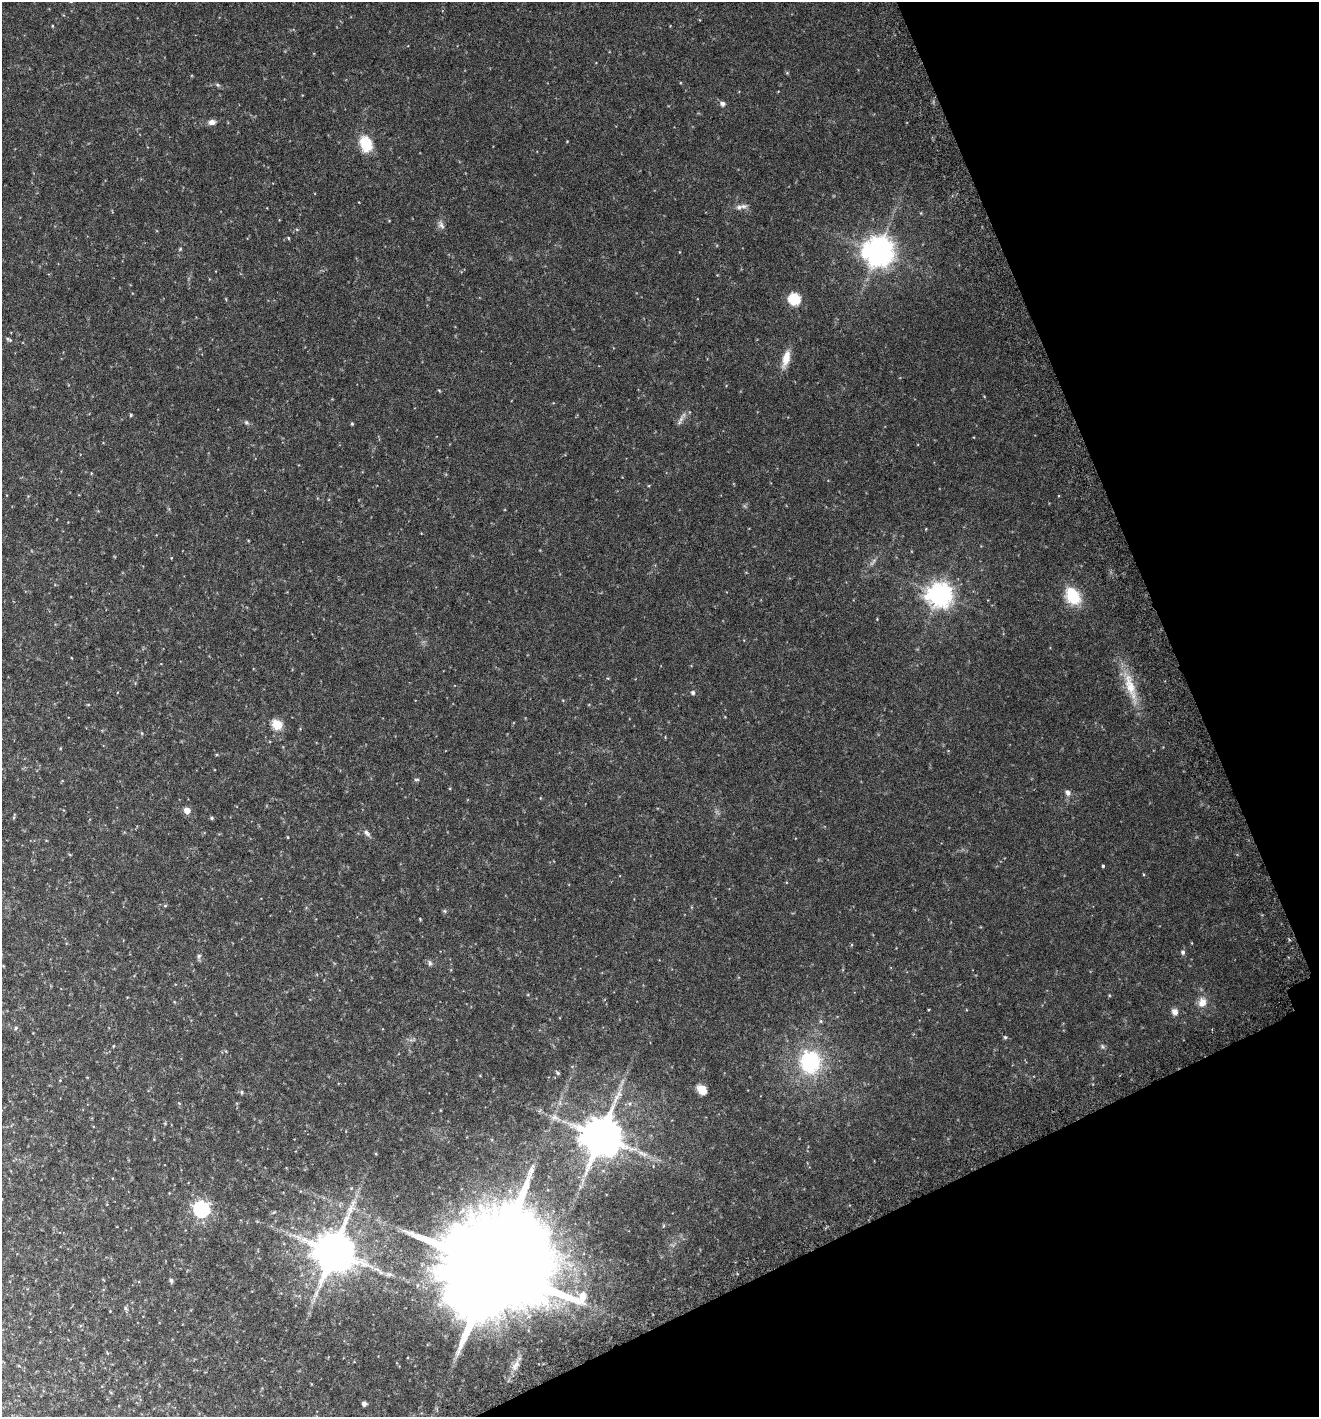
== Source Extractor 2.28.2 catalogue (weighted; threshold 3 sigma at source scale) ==
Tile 12 of 4 x 4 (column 4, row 3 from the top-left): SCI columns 4151-5467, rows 1452-2866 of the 5596 x 5729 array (HDU 1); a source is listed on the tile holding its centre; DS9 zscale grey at full resolution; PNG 1321 x 1419 px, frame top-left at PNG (2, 2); no overlay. Shown black and unused: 21% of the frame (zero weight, under 3 of 6 exposures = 3% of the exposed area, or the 3 px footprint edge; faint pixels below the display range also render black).
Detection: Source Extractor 2.28.2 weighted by HDU 2 'WHT'; one run over the whole footprint, this tile lists its part. Background 0.0408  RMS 0.0042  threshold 0.017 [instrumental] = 3 sigma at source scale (4.09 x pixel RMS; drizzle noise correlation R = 1.36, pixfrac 0.8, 0.0396/0.0396 arcsec/px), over >= 5 px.
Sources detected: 70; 1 too faint to see at this stretch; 1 long thin detection or spike segment (spike, bleed or trail) — not listed; the other 68 listed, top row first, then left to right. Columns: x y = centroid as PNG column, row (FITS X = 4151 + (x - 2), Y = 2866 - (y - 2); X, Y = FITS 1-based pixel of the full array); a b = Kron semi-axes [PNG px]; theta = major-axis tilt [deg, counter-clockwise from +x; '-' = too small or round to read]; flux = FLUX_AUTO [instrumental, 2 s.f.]
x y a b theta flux
52 26 4 3 - 0.29
217 85 8 5 -27 0.73
722 104 7 6 - 1.4
212 122 10 7 6 1.8
567 141 3 3 - 0.25
366 144 17 12 -73 11
743 206 11 8 8 1.9
441 225 13 7 -64 1.6
288 238 4 4 - 0.35
180 249 6 3 46 0.42
878 251 10 9 - 610
795 299 6 6 - 30
9 340 9 5 -28 0.7
786 359 23 9 74 4.9
439 390 5 3 - 0.32
131 415 4 3 - 0.49
681 419 12 5 59 1.5
246 422 7 6 - 0.74
352 424 4 3 - 0.47
171 558 5 3 - 0.25
939 594 9 8 - 370
1072 595 20 13 -64 15
1130 687 51 12 -72 11
693 693 5 5 - 0.94
277 725 6 5 - 18
142 733 6 4 -88 0.39
416 779 7 3 0 0.53
1067 792 9 6 -75 1.4
187 810 5 5 - 4
14 817 8 2 81 0.4
212 818 4 4 - 0.63
367 833 12 6 -48 1.4
288 837 4 3 - 0.3
1103 866 3 3 - 0.44
165 906 5 4 - 0.43
445 911 6 5 - 0.52
420 919 4 3 - 0.3
1183 952 6 5 - 0.97
199 956 7 6 - 0.83
430 963 8 6 -87 0.98
1109 995 5 3 - 0.3
1202 1002 14 11 73 3.6
1175 1012 9 7 -66 2
821 1021 5 5 - 0.56
16 1028 6 5 - 0.59
1005 1037 5 5 - 0.59
412 1040 12 4 4 1
113 1046 4 3 - 0.33
1102 1046 8 5 -42 0.76
810 1062 28 25 -86 31
558 1073 5 4 - 0.59
702 1089 6 5 - 13
242 1092 6 4 -71 0.58
630 1103 6 4 45 0.74
555 1118 18 9 -24 3.6
601 1136 12 11 - 1500
583 1181 13 4 76 1.3
201 1209 7 7 - 110
274 1212 5 4 - 0.43
290 1235 5 5 - 0.84
333 1251 12 12 - 1500
493 1267 30 26 -69 14000
380 1272 9 5 -28 1.3
389 1274 10 7 1 1.2
171 1280 7 5 -81 0.79
125 1308 7 5 -39 0.66
515 1365 23 9 65 3.9
364 1404 4 4 - 1.4